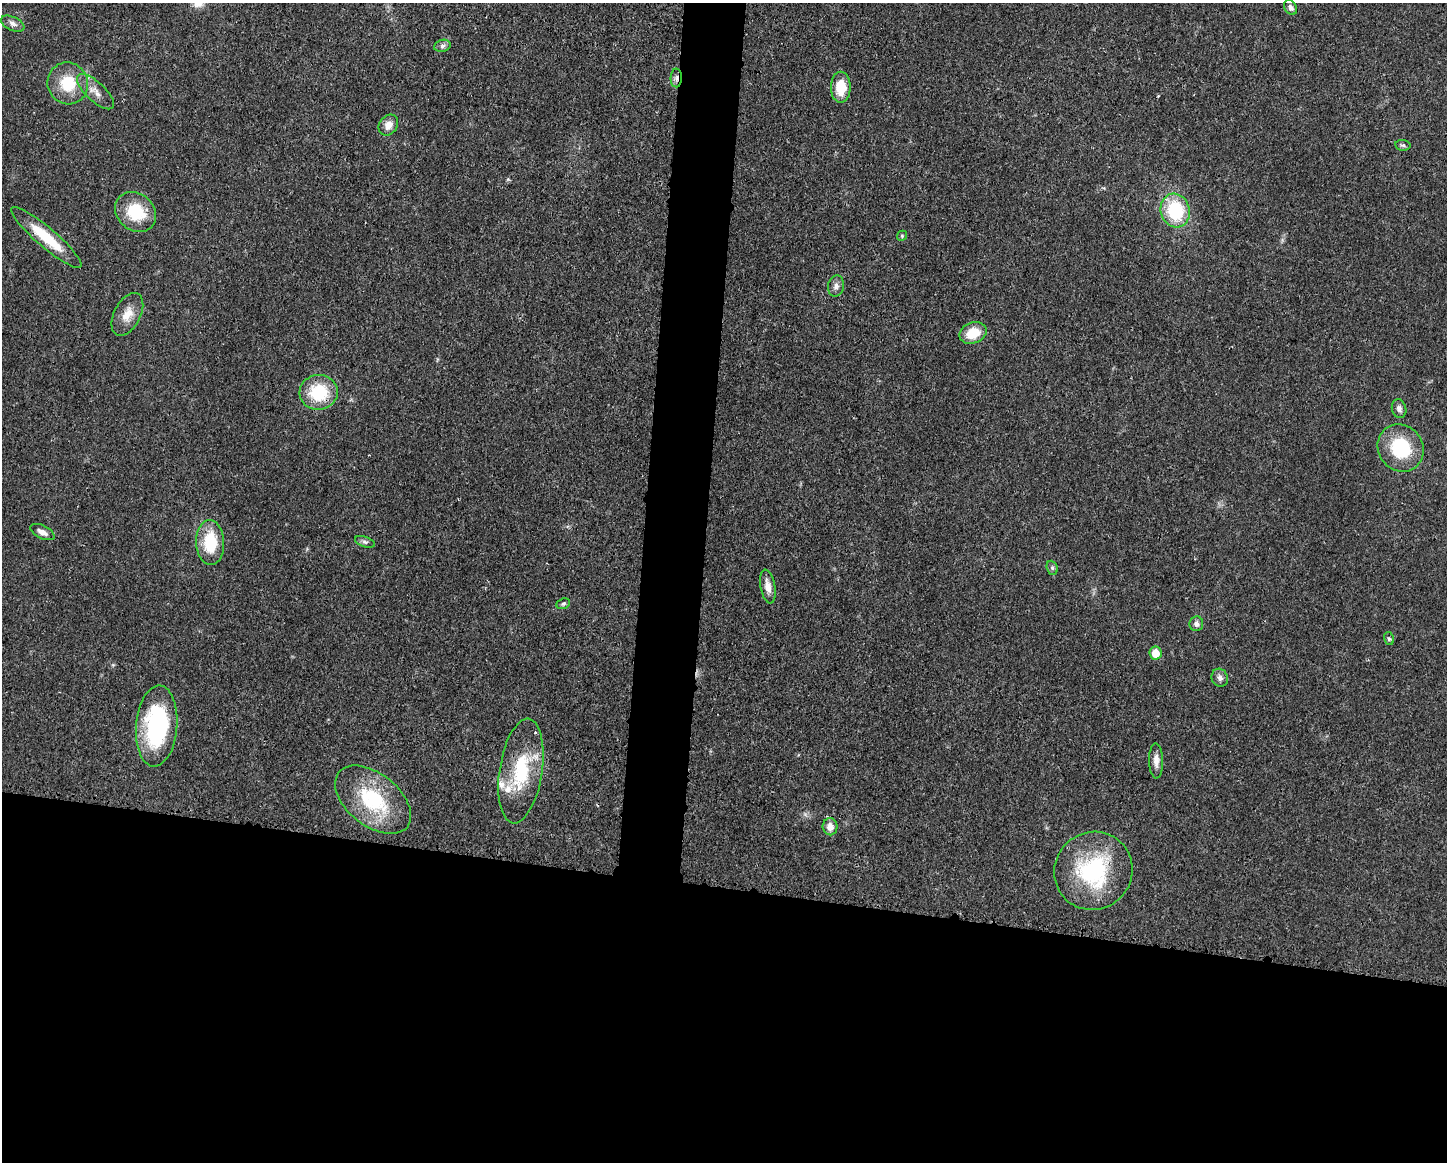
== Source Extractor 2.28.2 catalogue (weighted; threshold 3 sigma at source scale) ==
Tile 11 of 3 x 4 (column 2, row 4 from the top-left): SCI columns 1556-3000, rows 9-1168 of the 4670 x 4657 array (HDU 1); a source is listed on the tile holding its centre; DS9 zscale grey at full resolution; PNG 1449 x 1164 px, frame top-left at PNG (2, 3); each listed source drawn as its Kron ellipse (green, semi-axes under 4 px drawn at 4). Shown black and unused: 27% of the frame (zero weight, under 3 of 4 exposures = <1% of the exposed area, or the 3 px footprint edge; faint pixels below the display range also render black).
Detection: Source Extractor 2.28.2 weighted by HDU 2 'WHT'; one run over the whole footprint, this tile lists its part. Background 0.0206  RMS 0.0023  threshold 0.0102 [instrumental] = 3 sigma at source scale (4.5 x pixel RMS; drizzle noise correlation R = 1.50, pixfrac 1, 0.05/0.05 arcsec/px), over >= 5 px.
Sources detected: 39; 1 cosmic-ray / hot-pixel residue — neither listed nor drawn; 3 inside a brighter listed object's ellipse — not listed separately; the other 35 listed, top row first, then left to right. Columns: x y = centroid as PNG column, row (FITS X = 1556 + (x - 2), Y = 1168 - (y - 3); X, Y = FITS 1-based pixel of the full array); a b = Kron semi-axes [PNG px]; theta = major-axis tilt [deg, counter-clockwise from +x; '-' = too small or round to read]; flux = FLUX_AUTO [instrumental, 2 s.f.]
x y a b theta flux
1290 7 8 6 -56 0.86
13 24 12 6 -26 1.1
442 46 8 6 16 0.68
676 78 9 5 89 0.89
68 83 21 20 - 7.4
841 87 15 10 -90 5.5
95 92 24 9 -43 2.3
388 125 11 9 51 1.9
1403 145 8 5 -7 0.5
1175 211 17 14 -73 14
136 212 22 18 -39 9.1
902 236 5 4 - 0.31
46 237 45 10 -40 8.5
836 286 10 8 77 1.1
127 314 23 13 62 3.3
973 333 14 10 21 5.3
319 392 19 17 6 10
1399 409 9 7 -75 1
1401 448 24 22 -52 13
42 532 13 6 -26 1.4
210 542 22 14 -87 9
365 542 10 5 -18 0.63
1052 568 7 5 -69 0.51
768 587 17 7 -79 2
563 604 7 5 21 0.43
1196 624 7 7 - 0.91
1389 639 6 5 - 0.41
1155 653 6 6 - 4
1220 678 9 8 - 0.92
157 726 41 20 85 28
1156 761 18 7 -89 1.7
521 771 53 21 81 15
373 800 44 26 -39 17
830 827 8 7 - 1.9
1093 871 40 38 46 24
Overlapping masked pixels (flux is a lower limit): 4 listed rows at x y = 676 78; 46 237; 319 392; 521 771